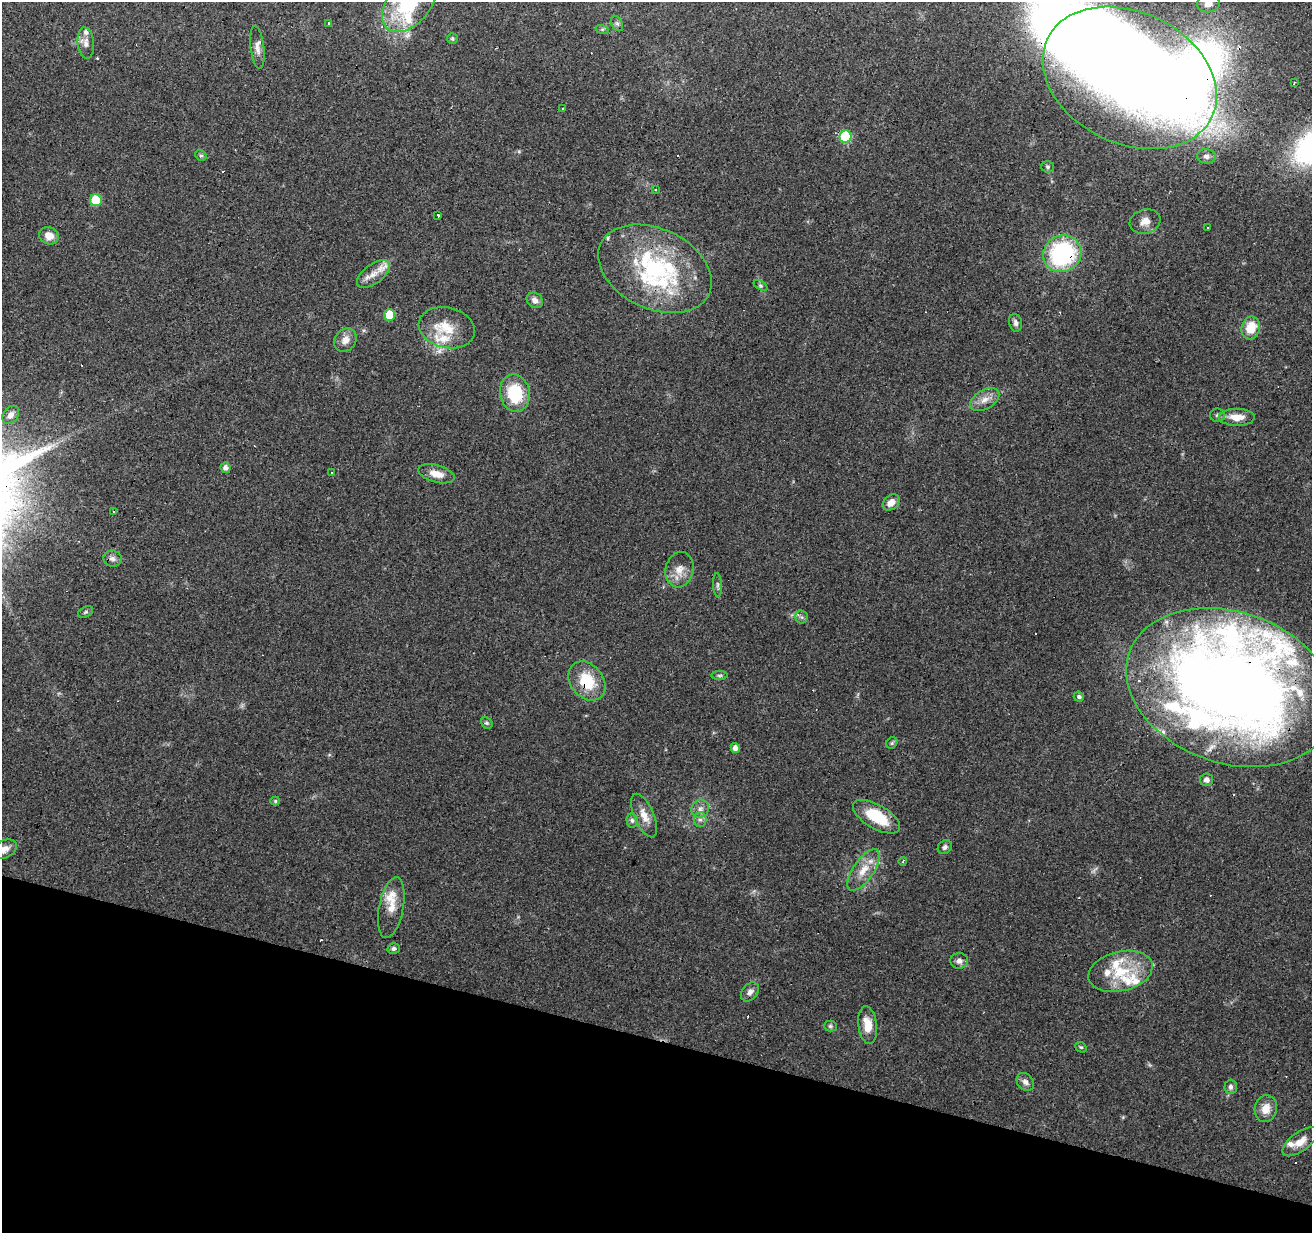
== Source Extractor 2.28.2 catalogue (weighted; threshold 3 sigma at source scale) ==
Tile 15 of 4 x 4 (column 3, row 4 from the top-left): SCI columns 2621-3930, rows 216-1446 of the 5245 x 5417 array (HDU 1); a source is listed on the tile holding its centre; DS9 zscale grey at full resolution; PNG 1314 x 1235 px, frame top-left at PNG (2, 2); each listed source drawn as its Kron ellipse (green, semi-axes under 4 px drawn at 4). Shown black and unused: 16% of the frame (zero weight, under 3 of 4 exposures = <1% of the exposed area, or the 3 px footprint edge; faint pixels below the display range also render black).
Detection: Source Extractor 2.28.2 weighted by HDU 2 'WHT'; one run over the whole footprint, this tile lists its part. Background 0.0451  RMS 0.0046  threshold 0.0206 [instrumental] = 3 sigma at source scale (4.5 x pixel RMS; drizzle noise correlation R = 1.50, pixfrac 1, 0.0396/0.0396 arcsec/px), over >= 5 px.
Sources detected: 116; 1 too faint to see at this stretch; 3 inside a brighter object's white glare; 14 cosmic-ray / hot-pixel residue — neither listed nor drawn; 22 inside a brighter listed object's ellipse — not listed separately; the other 76 listed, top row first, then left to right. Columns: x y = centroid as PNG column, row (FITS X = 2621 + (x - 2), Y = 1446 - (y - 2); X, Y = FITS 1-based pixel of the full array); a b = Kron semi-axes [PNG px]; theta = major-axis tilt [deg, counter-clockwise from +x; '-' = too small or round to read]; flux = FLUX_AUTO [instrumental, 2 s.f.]
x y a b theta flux
409 4 33 21 48 29
1208 4 11 8 8 3.6
329 23 3 3 - 0.87
617 24 8 5 -62 1.1
602 29 6 4 -17 0.71
452 39 5 5 - 0.79
86 43 15 8 -84 3.1
257 48 21 7 -83 3
1130 78 91 66 -26 730
1294 83 4 2 - 0.33
563 109 3 3 - 1.6
845 137 6 6 - 35
201 156 6 5 - 0.74
1206 156 9 7 -5 2
1048 167 6 5 - 0.86
655 189 3 3 - 4
96 200 6 6 - 16
438 215 3 3 - 6
1145 221 16 12 18 4.4
1208 227 3 3 - 1.3
49 236 10 8 -23 4.6
1062 254 19 18 - 57
655 269 60 40 -25 58
373 274 19 9 37 5.2
760 285 7 4 -31 0.87
535 300 9 7 -39 2.2
390 315 6 5 - 13
1016 323 9 6 -75 1.7
447 328 28 20 -14 13
1251 328 11 9 75 9.4
345 340 12 10 51 4.1
515 393 19 15 -79 21
985 400 16 9 31 4.4
11 415 10 7 52 2.7
1217 415 7 6 - 1.1
1237 417 18 8 0 6
226 468 5 5 - 2.2
331 472 3 3 - 1.3
436 474 19 8 -15 5.3
891 502 9 7 40 3.8
114 511 3 3 - 2.1
113 559 9 8 - 2
679 570 18 14 76 5.9
718 585 12 4 -87 1.1
85 612 8 5 27 0.84
801 617 6 6 - 1.1
720 675 8 4 0 0.77
587 681 21 16 -51 17
1230 688 107 75 -19 630
1079 697 5 5 - 0.89
487 723 6 5 - 0.82
892 743 6 5 - 0.83
735 748 5 4 - 2.4
1206 780 6 6 - 1.8
275 801 5 4 - 0.72
700 809 9 8 - 2.6
644 815 23 9 -67 5.3
876 817 26 12 -30 18
632 820 7 5 -88 1
700 820 7 6 - 1.6
945 847 8 6 47 1.3
5 849 13 8 26 3.3
903 861 4 3 - 0.63
863 870 24 10 55 7.8
391 908 31 12 79 7.2
394 948 6 5 - 1
959 961 9 8 - 2.2
1120 971 32 19 14 20
750 992 10 7 50 2.3
868 1025 19 9 -82 7.8
830 1026 6 5 - 0.91
1081 1047 6 5 - 0.66
1025 1082 10 7 -49 2.4
1231 1087 7 6 - 1.5
1266 1109 13 11 77 5.6
1300 1142 21 9 37 5.6
Overlapping masked pixels (flux is a lower limit): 4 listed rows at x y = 1130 78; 1062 254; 587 681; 1230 688
Isophote crosses this tile's border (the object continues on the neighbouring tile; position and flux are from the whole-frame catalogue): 5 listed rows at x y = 409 4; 1208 4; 1130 78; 1230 688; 5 849